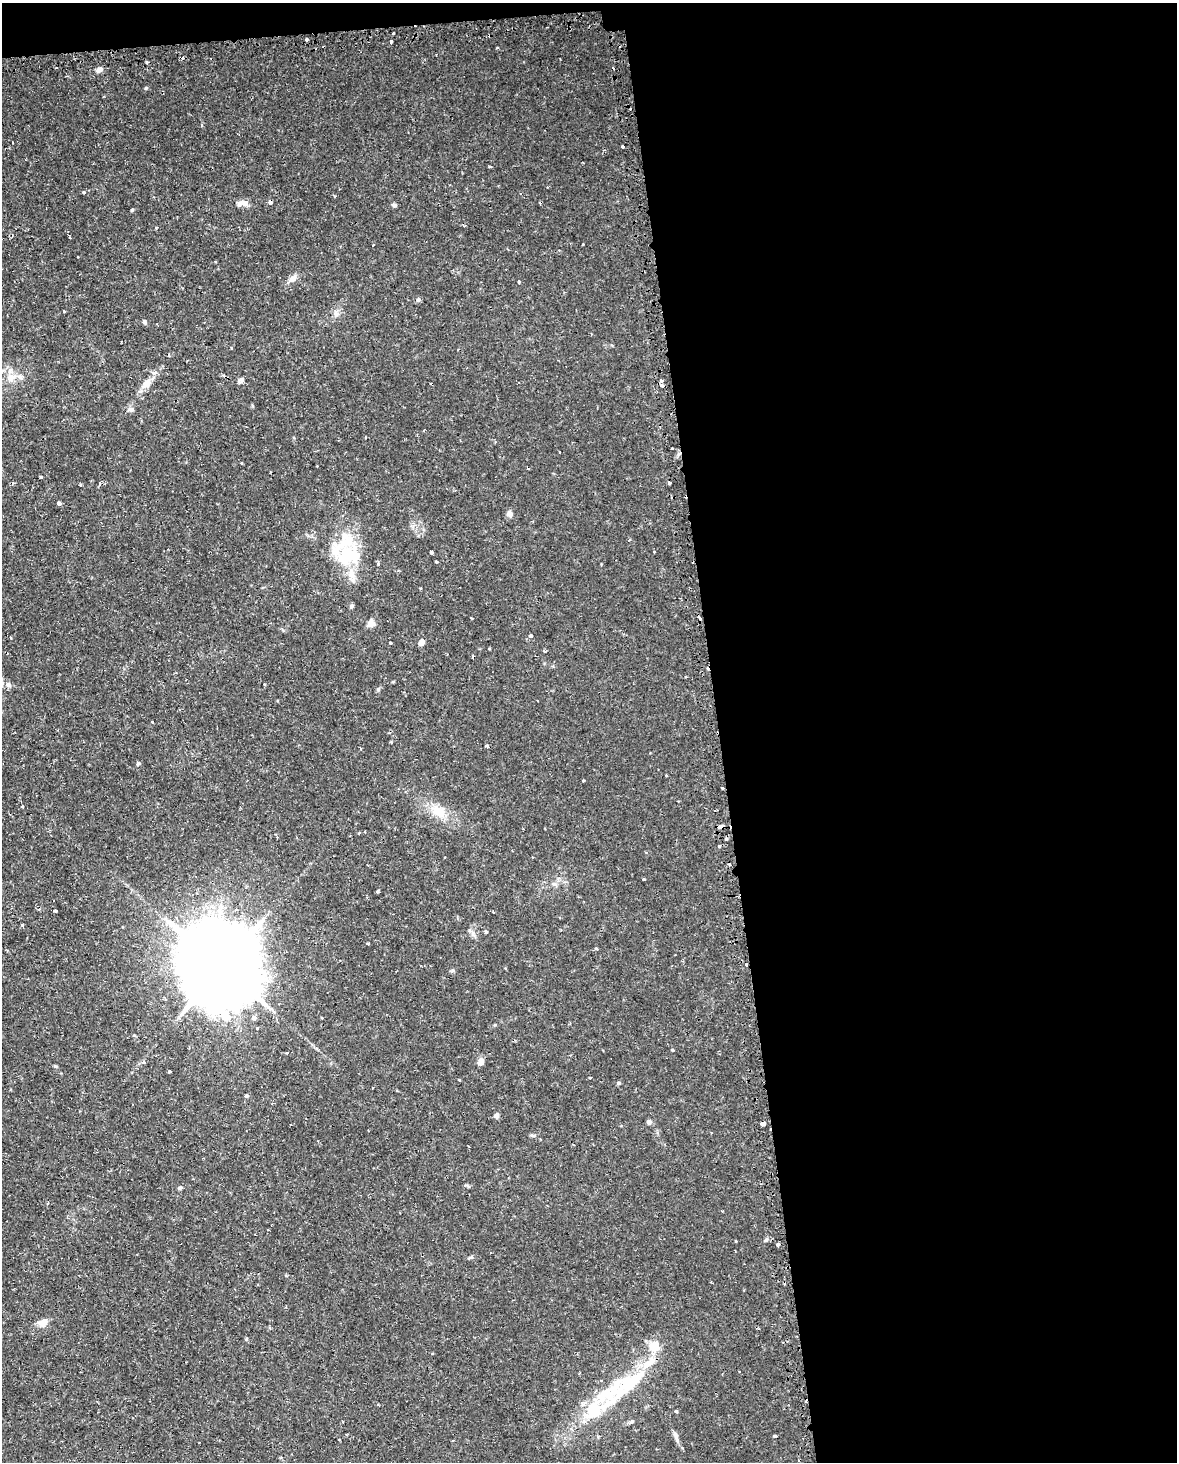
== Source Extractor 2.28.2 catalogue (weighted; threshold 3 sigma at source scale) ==
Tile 4 of 4 x 3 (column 4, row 1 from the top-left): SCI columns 3546-4720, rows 3003-4462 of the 4740 x 4499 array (HDU 1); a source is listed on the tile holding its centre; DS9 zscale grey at full resolution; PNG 1179 x 1464 px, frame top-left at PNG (2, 3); no overlay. Shown black and unused: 40% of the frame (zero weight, under 2 of 3 exposures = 3% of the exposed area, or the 3 px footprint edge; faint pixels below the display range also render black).
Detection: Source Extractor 2.28.2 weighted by HDU 2 'WHT'; one run over the whole footprint, this tile lists its part. Background 0.0102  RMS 0.0013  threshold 0.0058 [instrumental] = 3 sigma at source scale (4.5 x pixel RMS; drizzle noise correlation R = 1.50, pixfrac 1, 0.0396/0.0396 arcsec/px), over >= 5 px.
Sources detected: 123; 2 inside a brighter object's white glare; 15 cosmic-ray / hot-pixel residue — not listed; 9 inside a brighter listed object's ellipse — not listed separately; the other 97 listed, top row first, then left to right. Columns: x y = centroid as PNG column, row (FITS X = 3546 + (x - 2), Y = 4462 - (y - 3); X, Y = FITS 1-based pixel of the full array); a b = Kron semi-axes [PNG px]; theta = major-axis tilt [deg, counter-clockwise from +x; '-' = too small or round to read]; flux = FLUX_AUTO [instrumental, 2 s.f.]
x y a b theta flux
393 33 3 2 - 0.24
391 41 3 3 - 0.73
497 48 3 3 - 0.13
147 63 3 3 - 0.29
99 70 9 6 32 0.45
623 146 3 3 - 0.62
490 167 4 3 - 0.14
83 192 3 3 - 0.3
270 202 4 4 - 0.4
243 203 16 7 12 0.82
394 205 6 5 - 0.25
132 210 4 3 - 0.16
69 237 2 2 - 0.16
583 244 3 2 - 0.23
293 278 11 7 32 0.66
519 282 4 3 - 0.17
418 300 6 4 1 0.2
64 311 3 3 - 0.28
336 314 8 6 -21 0.42
145 322 6 4 -69 0.2
10 378 11 11 - 1.2
240 380 10 5 27 0.38
661 381 4 3 - 0.65
146 384 17 10 51 1.2
661 385 4 3 - 1.2
131 409 8 6 7 0.37
424 430 3 2 - 0.12
241 463 3 2 - 0.21
41 477 3 3 - 0.17
670 483 3 3 - 0.46
59 503 4 3 - 0.5
509 514 7 6 - 0.58
629 540 4 3 - 0.11
654 551 3 3 - 0.11
431 552 3 3 - 0.55
346 557 35 21 63 6.3
437 562 3 2 - 0.15
378 563 5 3 - 0.21
352 606 6 5 - 0.2
472 618 3 2 - 0.11
700 618 3 3 - 0.68
371 624 8 8 - 0.79
531 636 4 3 - 0.91
422 642 6 5 - 0.84
390 643 3 3 - 0.15
8 684 8 7 - 0.4
378 689 5 5 - 0.21
152 721 3 3 - 0.41
391 742 3 3 - 0.14
487 745 5 3 - 0.19
138 763 4 4 - 0.26
666 775 2 2 - 0.11
583 781 3 2 - 0.11
723 788 3 2 - 0.16
22 807 3 3 - 0.23
439 811 21 13 -34 2.3
721 826 6 3 6 1.5
726 839 3 3 - 0.35
719 846 4 3 - 0.14
644 879 3 3 - 0.34
378 891 3 3 - 0.39
55 911 3 3 - 0.47
22 925 4 3 - 0.18
486 931 3 3 - 0.27
368 944 3 3 - 0.18
596 949 3 3 - 0.31
746 964 3 3 - 0.54
222 967 26 23 -6 1900
254 1018 5 5 - 0.49
322 1018 2 2 - 0.09
257 1028 3 3 - 0.19
134 1035 3 3 - 0.11
672 1050 4 3 - 0.13
481 1061 9 6 79 0.68
143 1062 5 4 - 0.18
55 1066 5 4 - 0.14
169 1072 3 3 - 0.17
590 1078 3 2 - 0.094
459 1080 3 2 - 0.14
618 1083 5 4 - 0.24
246 1096 4 4 - 0.21
496 1115 7 5 36 0.35
649 1122 6 5 - 0.3
762 1124 4 3 - 0.86
533 1135 8 4 -8 0.22
766 1240 6 4 30 0.21
735 1241 3 3 - 0.21
778 1244 4 4 - 0.26
43 1323 11 8 32 0.96
654 1346 17 14 83 1.9
739 1371 3 2 - 0.14
614 1393 64 28 23 10
676 1411 4 3 - 0.16
631 1422 6 5 - 0.27
775 1436 3 3 - 0.3
676 1437 19 4 -70 0.55
452 1440 3 2 - 0.12
Overlapping masked pixels (flux is a lower limit): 6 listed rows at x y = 270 202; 700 618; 723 788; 721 826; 746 964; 762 1124
Isophote crosses this tile's border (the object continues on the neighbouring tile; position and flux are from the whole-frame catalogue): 1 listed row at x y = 10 378
Unlisted compact peaks at least as high as the median listed source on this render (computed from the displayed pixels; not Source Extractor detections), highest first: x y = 146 88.